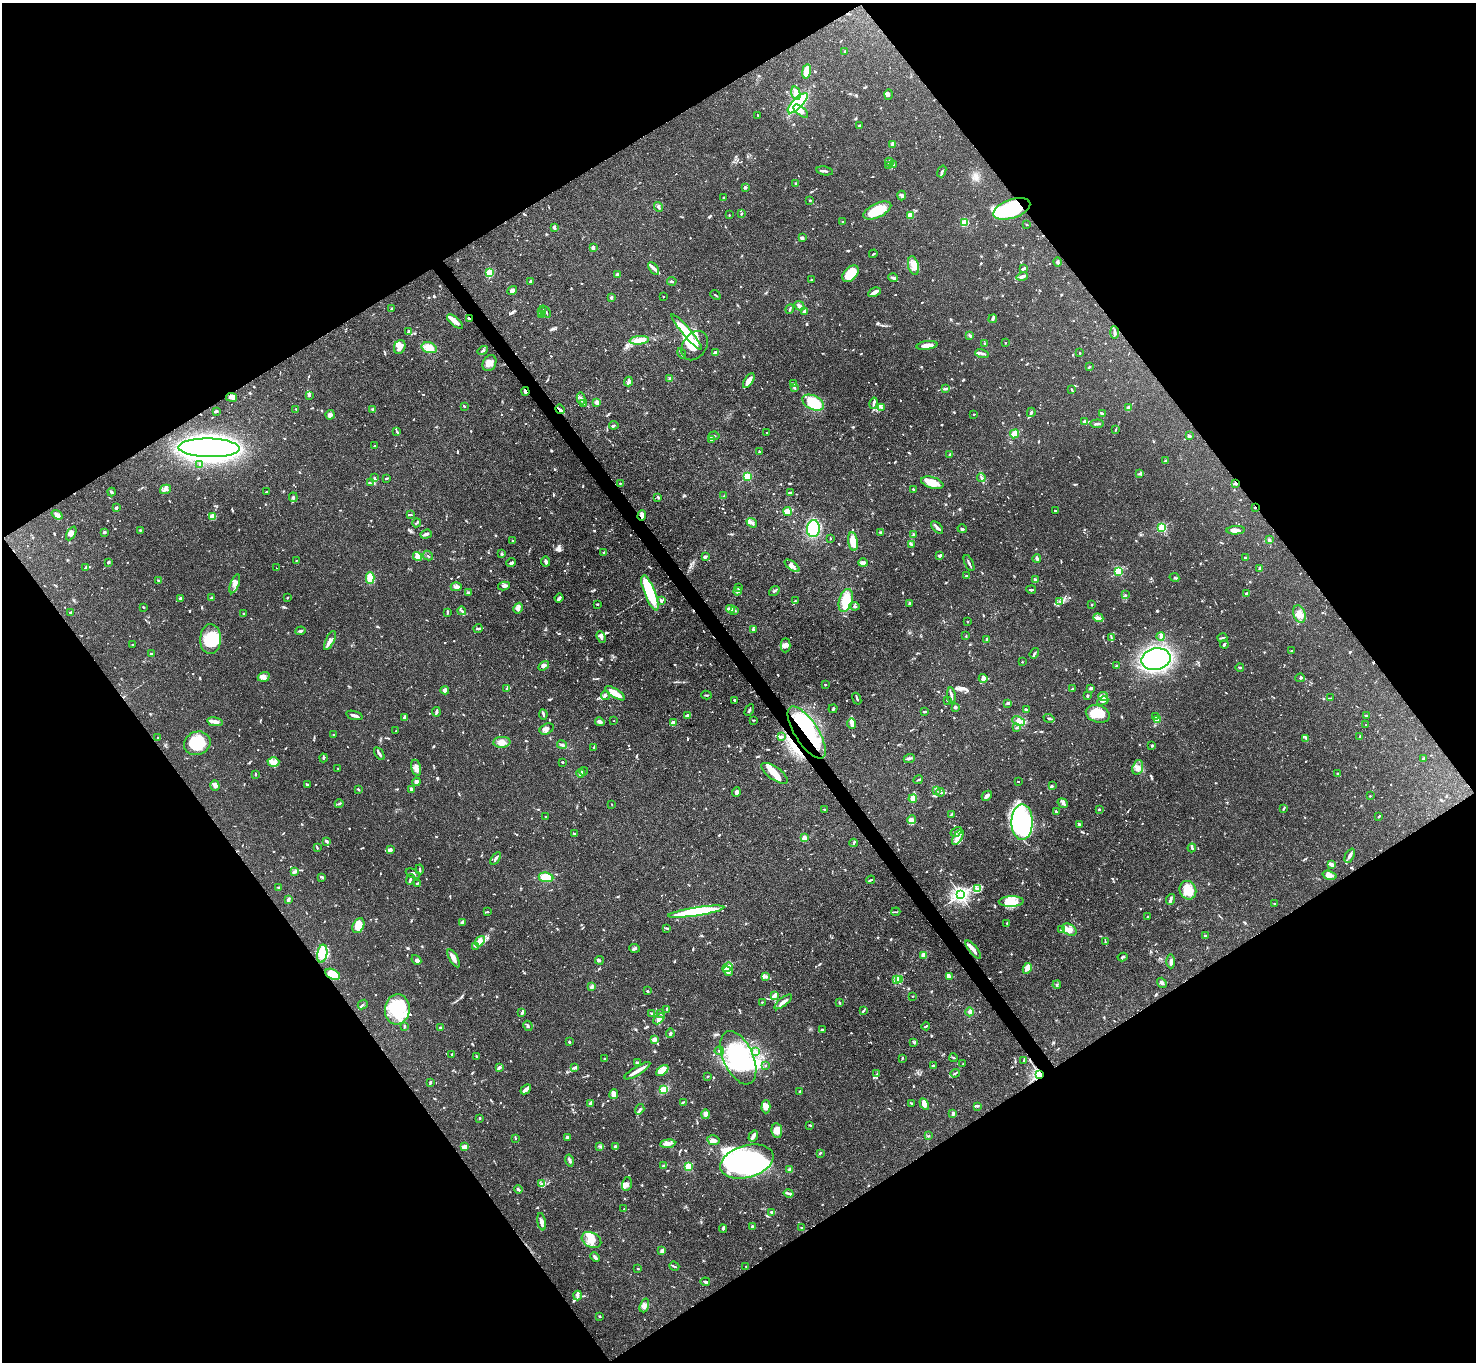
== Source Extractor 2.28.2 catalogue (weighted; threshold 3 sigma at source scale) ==
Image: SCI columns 1-5894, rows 155-5593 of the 5894 x 5887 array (HDU 1 of 3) = the unmasked area's bounding box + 8 px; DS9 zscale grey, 4 x 4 block average (1 PNG px = mean of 4 x 4 image px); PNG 1478 x 1364 px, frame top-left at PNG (2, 3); each listed source drawn as its Kron ellipse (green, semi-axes under 4 px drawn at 4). Shown black and unused: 49% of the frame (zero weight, under 3 of 4 exposures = <1% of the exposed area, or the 3 px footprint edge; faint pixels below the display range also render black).
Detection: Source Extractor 2.28.2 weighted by HDU 2 'WHT'. Background 0.131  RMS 0.0044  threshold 0.0199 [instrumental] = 3 sigma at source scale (4.5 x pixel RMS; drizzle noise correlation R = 1.50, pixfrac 1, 0.05/0.05 arcsec/px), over >= 5 px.
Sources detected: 1363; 3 too faint to see at this stretch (4 x 4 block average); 26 inside a brighter object's white glare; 9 cosmic-ray / hot-pixel residue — neither listed nor drawn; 50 coinciding with a brighter row at this scale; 104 inside a brighter listed object's ellipse — not listed separately; of the other 1171, all 500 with FLUX_AUTO >= 2.36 (the completeness limit of this list) listed and drawn (671 fainter detections not listed), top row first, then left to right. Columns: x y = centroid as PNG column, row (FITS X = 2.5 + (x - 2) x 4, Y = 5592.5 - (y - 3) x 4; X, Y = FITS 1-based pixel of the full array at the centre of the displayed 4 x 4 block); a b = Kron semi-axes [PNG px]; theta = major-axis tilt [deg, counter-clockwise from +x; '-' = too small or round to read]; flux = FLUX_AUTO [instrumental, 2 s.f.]
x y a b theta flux
845 51 2 2 - 3.9
806 71 7 3 81 54
796 93 7 4 -76 15
888 94 5 3 - 5.4
798 103 13 5 45 190
801 111 9 4 -40 15
758 115 3 2 - 2.6
859 126 3 2 - 5
893 144 4 3 - 11
889 162 4 2 - 3.5
893 164 3 2 - 3.8
889 166 2 2 - 2.7
825 171 8 2 -10 7.6
942 171 6 2 70 5.8
796 184 2 2 - 5.2
745 187 3 2 - 5.7
902 195 5 4 - 6.1
724 197 2 2 - 3
810 200 2 2 - 2.7
658 207 5 2 - 5.4
1012 209 19 9 19 230
877 210 15 7 25 73
741 214 3 2 - 2.7
729 215 2 2 - 2.6
910 215 2 2 - 49
842 222 2 2 - 7.1
965 223 4 2 - 49
1027 224 2 2 - 3.7
554 227 3 2 - 6.9
802 238 3 2 - 6
593 248 4 2 - 7
873 254 4 2 - 2.5
1058 262 5 2 - 4.1
913 266 9 5 -76 24
654 268 7 3 -52 8.7
1023 269 3 2 - 6.1
490 273 4 3 - 25
617 274 4 3 - 4.2
850 274 10 6 46 66
1022 276 6 3 17 8
893 278 5 2 - 6
811 280 3 2 - 2.8
672 281 5 2 - 3.4
531 282 3 3 - 5.2
512 291 5 3 - 10
874 292 6 2 27 22
715 295 5 2 - 2.6
663 296 2 2 - 5.4
611 297 3 2 - 4.6
799 306 5 2 - 14
391 309 4 2 - 3.3
790 309 5 2 - 3.4
545 311 7 2 -52 3.9
804 311 3 2 - 6.3
541 312 2 2 - 2.8
541 314 4 3 - 9.7
469 319 2 2 - 12
993 319 4 2 - 8
455 322 10 3 -42 22
409 332 3 3 - 5.3
687 332 23 3 -50 87
1114 332 6 2 -88 9.6
970 335 3 2 - 2.8
639 340 10 3 5 37
1005 343 2 2 - 4.3
985 344 3 2 - 2.5
927 345 10 3 8 25
695 346 16 11 55 55
400 347 7 5 69 23
429 348 8 5 -16 34
483 350 5 2 - 5.4
682 353 5 2 - 3.8
715 353 3 2 - 12
982 353 7 2 -16 7.1
1080 353 2 2 - 2.7
489 363 8 6 61 18
1089 367 2 2 - 2.5
670 379 3 3 - 5.7
628 381 5 3 - 6.9
749 381 8 4 58 18
794 383 4 2 - 3.6
794 387 2 2 - 4
945 388 3 3 - 3.3
1072 389 3 2 - 2.8
525 391 4 2 - 7.5
309 395 3 2 - 2.9
231 397 5 3 - 15
581 399 6 2 -80 4.7
597 402 3 3 - 10
584 403 3 2 - 7.3
813 403 11 7 -27 140
873 403 6 2 76 10
464 406 2 2 - 4.7
881 408 4 3 - 4.9
1129 408 3 2 - 11
296 409 2 2 - 2.5
373 409 3 2 - 3.7
560 409 5 2 - 4.1
216 411 3 2 - 4.4
1031 412 4 2 - 5.8
974 414 2 2 - 2.6
1102 414 3 2 - 10
330 415 5 4 - 9.3
1084 422 3 2 - 11
1097 424 6 2 6 7.9
614 425 5 2 - 3.9
1116 430 3 2 - 2.5
397 432 4 2 - 2.6
767 432 2 2 - 5
1014 434 5 3 - 57
714 436 5 2 - 5.3
1189 436 3 2 - 7.1
712 440 4 2 - 4.6
374 446 2 2 - 3
209 448 30 9 -1 2100
759 451 2 2 - 8.3
950 454 2 2 - 6.1
1165 461 2 2 - 6.9
200 464 3 2 - 3
1140 473 3 2 - 3.4
748 476 2 2 - 210
374 478 3 2 - 4.6
386 478 3 2 - 2.6
981 478 4 2 - 2.8
370 483 4 2 - 3
620 483 2 2 - 2.9
932 483 11 5 -16 40
1236 483 2 2 - 7.7
166 489 5 4 - 10
913 490 4 2 - 3
111 492 4 2 - 4.5
266 492 3 2 - 6
790 492 3 2 - 4.4
724 496 3 2 - 2.6
293 497 5 2 - 3.3
658 497 3 2 - 4.2
116 508 2 2 - 6.5
1255 508 2 2 - 3.6
1055 510 2 2 - 2.7
787 511 4 3 - 21
57 515 6 3 -37 15
410 515 3 2 - 2.4
642 515 5 3 - 13
212 517 3 2 - 18
417 523 4 2 - 3.5
752 523 6 3 -39 6.9
937 527 7 3 -48 8.3
1162 527 2 2 - 290
813 529 8 6 85 120
962 529 4 2 - 3.1
140 530 3 2 - 3.5
1236 530 9 3 3 30
104 532 3 3 - 3.5
880 532 2 2 - 10
71 533 7 4 62 11
426 534 6 2 19 7.1
914 534 4 3 - 4
830 538 2 2 - 2.4
1269 540 3 2 - 4
513 541 2 2 - 3.3
853 542 9 5 -81 41
911 544 3 2 - 3.8
604 552 2 2 - 17
501 554 3 3 - 2.9
428 555 5 2 - 2.4
940 555 3 2 - 8.5
418 556 5 4 - 18
705 557 3 2 - 5.7
1037 558 4 2 - 5.2
1245 558 4 2 - 4.3
296 561 2 2 - 2.4
108 562 3 2 - 4
546 562 5 3 - 6.1
511 563 5 3 - 5.1
863 563 5 4 - 7.8
969 563 9 2 -64 7.2
792 566 9 3 -37 11
86 567 3 2 - 2.7
277 568 2 2 - 6.6
1260 569 3 2 - 8.3
1118 571 2 2 - 260
966 576 3 2 - 4.9
1174 577 5 2 - 3.2
370 578 6 3 -89 68
1035 580 3 3 - 5.3
158 581 3 2 - 4.6
235 584 10 4 69 11
504 586 6 3 12 8.2
456 587 6 3 1 9.1
738 587 2 2 - 2.9
1031 590 5 2 - 3.4
737 591 4 3 - 5.2
774 591 6 2 39 4.6
468 592 4 2 - 6.5
650 593 19 5 -68 130
1247 594 4 3 - 6.8
1125 595 2 2 - 5.5
180 598 2 2 - 22
211 598 3 2 - 4.8
287 598 2 2 - 7.1
559 598 4 2 - 8.9
661 601 3 2 - 5.8
795 601 3 2 - 2.8
846 601 12 6 73 64
1060 601 2 2 - 2.7
909 603 3 2 - 4.3
597 604 2 2 - 3.6
1092 605 2 2 - 3.2
854 606 5 2 - 3.7
144 607 3 2 - 3.3
518 608 6 3 59 11
730 609 4 3 - 6.5
462 611 4 2 - 3.8
735 611 3 2 - 3.3
447 612 3 2 - 2.7
71 613 2 2 - 6.3
243 613 2 2 - 2.6
1299 614 9 6 -70 20
1098 618 5 2 - 5.8
967 622 2 2 - 2.4
478 629 4 2 - 4.3
754 630 3 2 - 3.5
301 631 5 2 - 4.3
966 636 2 2 - 2.4
1161 636 4 3 - 9.4
601 637 6 3 -68 11
1111 637 3 2 - 3.1
1222 638 5 2 - 4.2
210 639 15 10 87 96
330 640 10 3 64 17
987 640 3 2 - 7.8
1224 644 4 2 - 5.2
133 645 2 2 - 2.9
785 645 7 5 89 12
1292 651 2 2 - 4.9
1034 653 5 2 - 4.3
151 654 2 2 - 14
1156 659 15 10 11 610
1022 662 2 2 - 2.4
544 666 6 4 32 11
1117 666 3 2 - 3
1240 667 4 2 - 5.2
264 677 6 5 - 12
983 678 4 4 - 6.9
1300 678 5 2 - 3.9
825 684 2 2 - 2.7
1091 688 4 3 - 4
507 689 3 3 - 4.9
1072 689 2 2 - 3.1
445 690 4 3 - 7.5
615 693 11 2 -32 64
706 695 5 2 - 2.8
605 696 4 2 - 4
951 696 8 2 -82 9.6
1088 696 3 2 - 2.7
1103 696 5 4 - 11
1330 698 4 2 - 2.5
857 699 6 2 -69 3.7
947 700 2 2 - 2.4
735 701 4 2 - 4
1103 701 6 4 25 8.4
1008 703 4 2 - 4.8
955 707 2 2 - 9.2
833 709 5 2 - 3.7
749 710 6 2 61 4.6
1026 710 3 2 - 5.7
436 712 5 3 - 4.8
924 712 3 2 - 4.2
543 714 5 2 - 5
1098 714 12 8 -17 65
355 715 8 2 -17 9.6
688 716 3 3 - 12
1366 716 3 2 - 2.4
405 717 4 3 - 7.1
1155 717 3 2 - 3
1049 718 5 2 - 4.6
753 720 3 2 - 2.6
1157 720 2 2 - 72
614 721 2 2 - 2.7
1018 721 6 3 -23 11
215 722 8 3 -10 16
600 722 5 3 - 11
673 723 4 3 - 14
852 723 5 3 - 21
1366 725 2 2 - 2.8
1017 728 3 2 - 2.5
547 729 7 5 27 9.4
396 731 2 2 - 3.7
807 732 30 11 -57 180
334 734 3 3 - 2.4
1360 736 3 2 - 3.9
781 737 4 3 - 3.8
158 738 2 2 - 3.8
1306 738 3 2 - 2.6
502 742 8 5 3 15
197 743 13 11 22 110
562 745 5 3 - 5
1152 746 2 2 - 5.1
594 748 3 2 - 2.9
379 754 7 2 -55 6.3
323 758 4 2 - 3.7
909 758 5 2 - 4.9
1423 758 2 2 - 2.6
273 762 6 4 0 14
563 762 2 2 - 3.1
1138 767 7 5 71 15
338 768 2 2 - 2.5
416 768 8 5 -76 14
584 771 4 2 - 3.1
581 773 4 3 - 6
774 773 15 6 -35 33
256 774 3 2 - 2.8
1338 774 4 2 - 3
918 780 5 2 - 3.7
416 782 4 3 - 11
1018 782 2 2 - 2.4
307 784 3 2 - 4.3
215 785 5 4 - 9
1052 786 3 2 - 2.7
358 789 2 2 - 3.8
411 789 4 2 - 7.2
937 790 3 2 - 3
736 792 4 3 - 7.7
940 792 4 2 - 4
987 796 5 3 - 9.8
1370 796 2 2 - 2.4
913 799 4 3 - 16
1063 803 5 3 - 7.8
339 804 4 2 - 2.9
612 804 2 2 - 2.4
824 809 2 2 - 2.6
1099 809 2 2 - 11
1283 809 4 2 - 2.8
1056 812 2 2 - 6.1
951 814 3 2 - 3.3
545 816 2 2 - 4.1
1379 816 3 2 - 2.7
911 820 4 3 - 16
1022 822 18 10 -90 560
1079 824 3 2 - 4.2
956 832 6 2 32 7.2
574 834 2 2 - 4.5
958 837 8 3 59 14
804 838 2 2 - 76
326 841 2 2 - 7
853 843 4 2 - 3.5
317 848 3 2 - 2.8
1192 848 4 2 - 4.9
390 850 3 3 - 11
1350 856 7 3 64 7.8
496 858 7 2 57 6.8
1332 864 4 2 - 9.4
420 869 5 2 - 2.9
294 872 4 3 - 5.2
413 874 7 3 -24 7.4
1330 875 7 3 -15 9
322 877 4 2 - 3.9
546 877 7 5 -7 47
410 879 5 2 - 4
871 880 4 2 - 3.6
418 883 4 2 - 3.7
278 887 2 2 - 15
977 888 2 2 - 3
1188 890 9 8 - 61
960 895 3 2 - 1200
288 899 3 2 - 5.6
1170 899 6 2 69 4.9
1011 901 12 5 2 34
1275 904 3 2 - 4.5
487 912 3 2 - 2.4
696 912 28 4 9 210
896 912 4 2 - 2.7
1148 917 2 2 - 7.7
462 922 3 2 - 4.3
1007 923 2 2 - 2.9
358 926 8 5 65 35
667 928 4 2 - 2.8
1061 929 4 3 - 4.3
1069 930 8 5 -31 17
1205 936 2 2 - 6.1
480 941 6 4 51 12
1105 942 3 2 - 2.4
475 946 3 2 - 3.2
635 948 5 3 - 5
973 950 11 3 -50 15
322 954 9 5 80 25
924 955 2 2 - 77
1123 957 5 2 - 3.7
454 958 10 3 -61 20
416 960 5 4 - 10
599 960 4 2 - 3.4
1171 961 7 3 -89 7
727 967 5 2 - 20
1027 968 6 4 63 20
728 971 5 4 - 11
333 974 8 5 -27 55
765 976 4 2 - 5.1
949 976 3 3 - 5.3
899 979 3 2 - 4.2
897 980 3 2 - 3.1
1162 983 5 3 - 6.7
1057 985 4 2 - 4.4
592 987 3 2 - 8.3
647 991 3 2 - 2.8
774 995 4 2 - 18
913 996 2 2 - 2.5
762 1002 2 2 - 2.8
783 1002 11 2 37 16
839 1003 2 2 - 5.6
363 1005 5 2 - 4.2
397 1009 15 12 84 120
667 1009 2 2 - 2.4
863 1011 3 2 - 3.6
970 1012 4 3 - 6.2
522 1013 2 2 - 9.9
660 1013 4 2 - 3.7
652 1014 3 2 - 2.7
659 1019 6 3 44 13
528 1026 5 2 - 4.6
926 1026 4 2 - 3.2
404 1027 4 2 - 3.6
441 1028 3 2 - 8.6
822 1030 2 2 - 3.4
670 1033 4 2 - 5.4
654 1040 3 2 - 14
569 1042 2 2 - 4.6
914 1042 4 2 - 2.6
719 1051 4 2 - 2.5
756 1052 3 2 - 3.3
452 1054 2 2 - 3.5
476 1056 3 2 - 2.6
738 1058 28 15 -66 210
902 1058 3 2 - 2.5
954 1058 4 2 - 3.2
604 1059 3 2 - 2.5
1024 1060 2 2 - 2.5
637 1063 2 2 - 6.6
963 1064 2 2 - 2.6
933 1065 2 2 - 2.5
765 1066 2 2 - 2.9
499 1067 3 2 - 7.6
575 1067 3 3 - 3.4
637 1071 15 2 32 35
662 1071 7 3 40 30
877 1073 4 2 - 2.7
955 1073 4 2 - 3.6
1040 1075 2 2 - 900
708 1076 2 2 - 2.5
430 1083 3 2 - 2.7
526 1089 6 3 41 12
664 1090 4 3 - 35
800 1092 3 2 - 6.2
614 1094 5 4 - 14
683 1102 4 2 - 2.5
590 1103 3 2 - 9.4
912 1103 3 2 - 2.8
924 1104 6 4 -60 22
977 1106 4 2 - 3
766 1107 6 4 88 13
640 1109 5 2 - 4.9
706 1114 5 4 - 11
953 1114 3 2 - 8.3
479 1118 2 2 - 3.2
810 1125 3 2 - 3
777 1130 7 5 -81 30
753 1136 6 3 58 7.7
928 1136 3 2 - 2.9
567 1137 2 2 - 15
515 1138 3 2 - 2.4
713 1140 6 5 - 12
668 1144 7 4 6 12
600 1146 3 2 - 2.7
464 1147 3 2 - 19
615 1147 3 3 - 5.9
820 1153 3 2 - 2.9
570 1161 6 2 -76 6.8
747 1162 27 16 16 750
664 1166 3 2 - 12
688 1166 3 3 - 21
790 1170 2 2 - 59
542 1184 4 3 - 5.9
627 1184 7 5 76 13
518 1189 4 2 - 7.4
789 1193 5 2 - 5.6
624 1209 2 2 - 4.3
772 1212 4 2 - 6.6
542 1222 9 3 -80 10
752 1227 3 2 - 6.6
802 1228 2 2 - 4.4
723 1229 4 3 - 4.9
591 1240 10 7 -29 30
662 1251 3 2 - 13
595 1257 5 2 - 7.4
674 1266 5 2 - 3.4
746 1266 2 2 - 4.5
638 1269 2 2 - 5.1
705 1282 5 2 - 4.6
578 1295 5 2 - 6.1
644 1305 7 4 70 9.8
599 1316 2 2 - 10
Overlapping masked pixels (flux is a lower limit): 11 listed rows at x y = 1012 209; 469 319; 525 391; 209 448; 1236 483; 1255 508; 642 515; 807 732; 973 950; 333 974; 1040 1075
Diffuse or blended objects may show on this block-average render without a row.